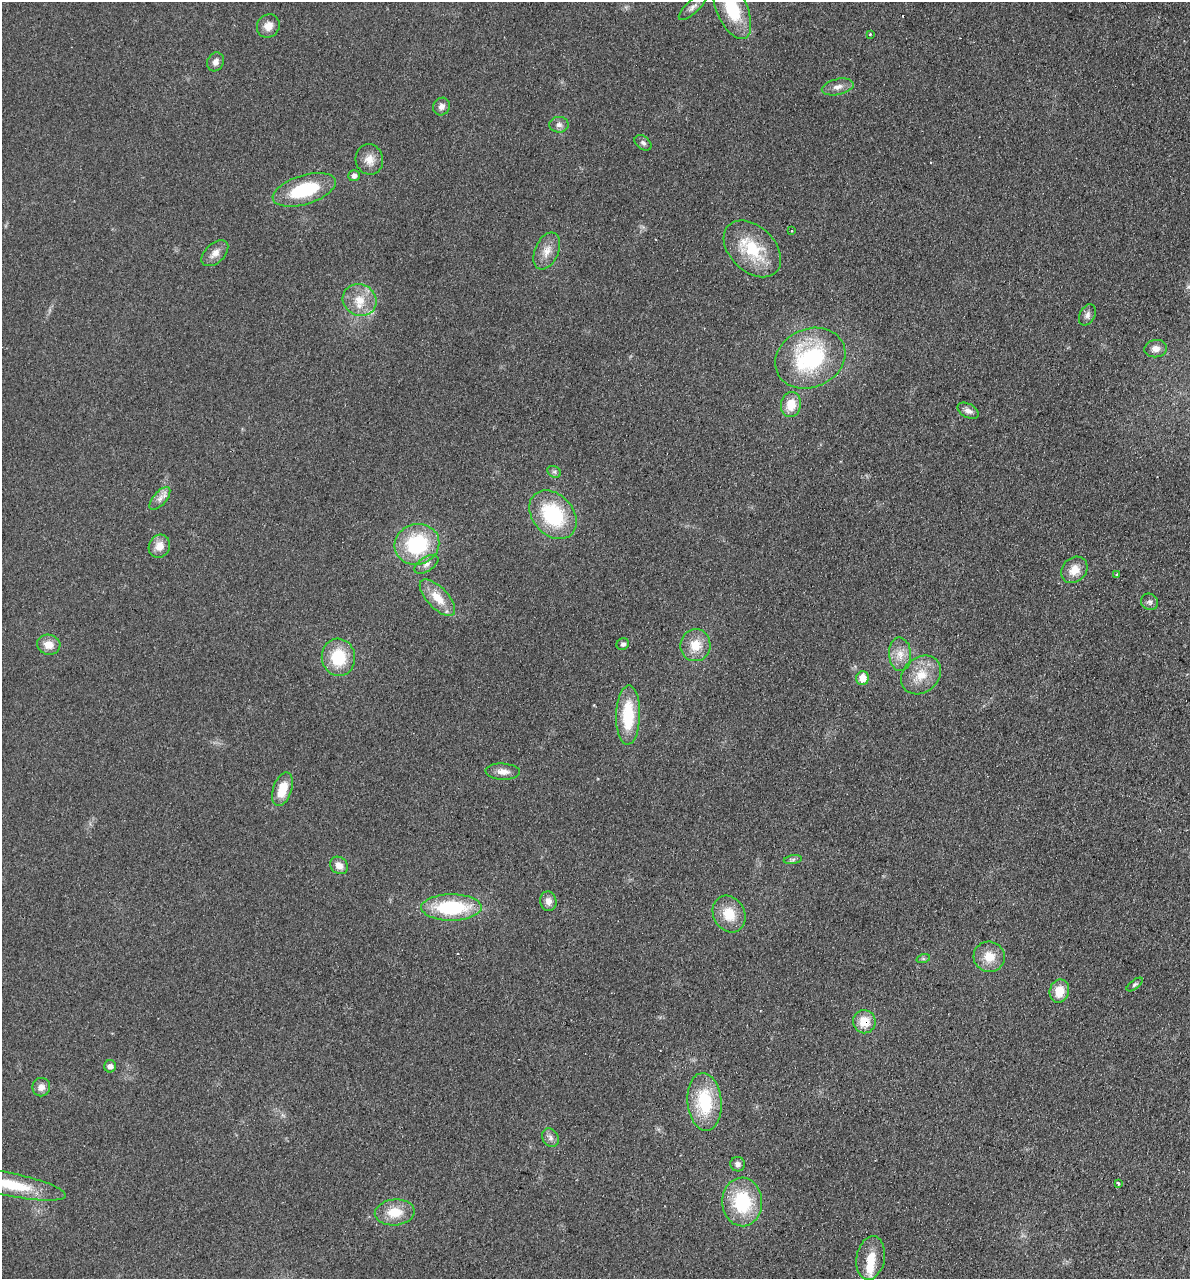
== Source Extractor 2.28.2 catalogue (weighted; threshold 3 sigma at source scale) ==
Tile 6 of 4 x 4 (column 2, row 2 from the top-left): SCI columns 1368-2555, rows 2571-3847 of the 5237 x 5141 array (HDU 1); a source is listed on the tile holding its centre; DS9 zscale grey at full resolution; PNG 1192 x 1281 px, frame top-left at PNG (2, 2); each listed source drawn as its Kron ellipse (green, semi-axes under 4 px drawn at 4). Shown black and unused: <1% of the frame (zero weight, under 2 of 3 exposures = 3% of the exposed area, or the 3 px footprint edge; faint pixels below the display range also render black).
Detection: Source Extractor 2.28.2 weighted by HDU 2 'WHT'; one run over the whole footprint, this tile lists its part. Background 0.191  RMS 0.012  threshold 0.055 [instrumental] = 3 sigma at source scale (4.5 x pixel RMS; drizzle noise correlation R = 1.50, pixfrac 1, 0.05/0.05 arcsec/px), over >= 5 px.
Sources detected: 66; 3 cosmic-ray / hot-pixel residue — neither listed nor drawn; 1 inside a brighter listed object's ellipse — not listed separately; the other 62 listed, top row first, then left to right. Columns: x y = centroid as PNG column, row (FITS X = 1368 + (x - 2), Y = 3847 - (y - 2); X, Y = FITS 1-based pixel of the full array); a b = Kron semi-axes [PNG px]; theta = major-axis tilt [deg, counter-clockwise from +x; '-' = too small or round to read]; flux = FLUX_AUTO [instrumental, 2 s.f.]
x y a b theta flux
693 7 18 6 43 6.6
732 9 32 15 -66 64
268 26 12 11 - 11
870 34 4 3 - 0.99
215 62 10 8 63 6.2
838 87 16 8 13 8.7
442 106 9 8 - 5.9
559 125 9 8 - 5
643 143 9 6 -38 3.6
369 159 15 14 - 13
354 176 5 5 - 4.4
304 190 33 14 17 70
792 231 4 3 - 1.6
752 249 33 22 -44 59
547 251 19 11 66 14
215 253 16 9 44 9.5
360 300 17 15 -26 23
1087 315 11 7 62 5.3
1156 349 11 8 8 8.2
810 358 36 29 24 130
791 405 12 10 80 22
968 411 11 6 -30 6
554 472 7 5 -29 2.7
160 498 14 6 49 7.2
553 515 27 20 -48 91
417 544 22 20 20 94
159 546 12 10 65 14
426 564 13 7 32 6.5
1074 570 14 11 46 16
1117 575 3 3 - 5.9
437 598 23 10 -46 23
1150 602 9 8 - 4
623 644 6 5 - 3.8
49 645 12 10 -12 14
695 645 16 15 - 22
900 654 17 11 -86 15
338 657 19 16 -83 48
921 675 22 17 40 27
862 678 7 6 - 19
628 715 30 12 88 58
503 772 17 8 -3 9.9
282 789 17 9 72 26
793 860 9 4 9 3
339 865 9 8 - 8.9
548 901 10 8 -77 7.6
451 907 30 13 0 92
729 914 19 15 -61 28
989 957 16 15 - 21
923 959 7 4 18 1.9
1135 984 9 4 37 2.4
1059 991 12 9 73 20
864 1022 11 11 - 22
110 1066 6 6 - 5
41 1087 9 9 - 8.1
704 1102 29 17 -85 68
550 1138 10 8 -58 5.4
738 1164 7 7 - 4.4
1118 1183 3 3 - 5.9
11 1185 56 11 -11 54
742 1202 24 20 -88 74
395 1212 20 13 5 26
871 1258 22 14 79 23
Overlapping masked pixels (flux is a lower limit): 1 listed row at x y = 864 1022
Isophote crosses this tile's border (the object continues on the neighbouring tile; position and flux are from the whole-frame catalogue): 2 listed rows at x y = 732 9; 11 1185